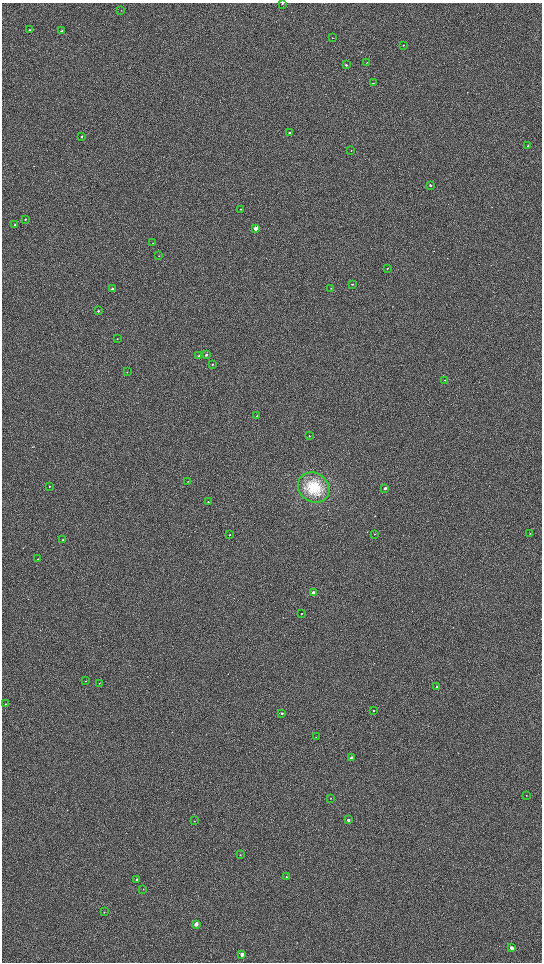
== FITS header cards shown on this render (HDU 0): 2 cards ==
NAXIS1  =                 1080 / length of data axis 1
NAXIS2  =                 1920 / length of data axis 2

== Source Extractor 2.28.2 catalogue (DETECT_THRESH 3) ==
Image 1080 x 1920 px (HDU 0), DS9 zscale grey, zoomed out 1/2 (1 PNG px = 2 x 2 image px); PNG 544 x 964 px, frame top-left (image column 1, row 1919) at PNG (2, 3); each listed source drawn as its Kron ellipse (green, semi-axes under 4 px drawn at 4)
Background 651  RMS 70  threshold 209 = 3 sigma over >= 5 px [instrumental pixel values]
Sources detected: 66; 1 cannot appear on this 1/2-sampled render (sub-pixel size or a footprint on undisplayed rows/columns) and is neither listed nor drawn; the other 65 listed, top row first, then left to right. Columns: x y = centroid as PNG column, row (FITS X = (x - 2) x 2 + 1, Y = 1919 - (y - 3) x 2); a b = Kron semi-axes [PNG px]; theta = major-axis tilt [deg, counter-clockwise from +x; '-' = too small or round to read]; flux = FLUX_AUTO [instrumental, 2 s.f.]
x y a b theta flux
282 3 2 2 - 8700
121 10 2 1 - 3300
29 30 3 2 - 12000
61 31 2 2 - 19000
332 38 2 2 - 4400
403 45 2 2 - 9100
367 62 2 1 - 3900
346 65 2 2 - 20000
373 83 2 1 - 3700
290 132 2 2 - 17000
81 136 2 2 - 15000
528 146 2 2 - 7200
351 150 2 2 - 5000
430 185 3 2 - 34000
241 209 2 2 - 7800
25 219 3 2 - 11000
15 225 2 2 - 13000
256 228 3 2 - 230000
153 243 2 2 - 4600
159 256 2 1 - 4200
387 268 2 2 - 8900
352 284 3 2 - 14000
331 288 3 2 - 8000
112 289 2 2 - 39000
98 311 2 2 - 14000
117 339 2 2 - 4900
206 355 2 2 - 33000
199 356 3 2 - 21000
213 364 2 2 - 9700
127 372 3 2 - 4600
444 380 2 2 - 6100
257 416 2 2 - 11000
309 436 2 2 - 9400
188 481 3 2 - 5700
50 486 2 2 - 10000
314 488 16 14 -37 580000
385 488 2 2 - 53000
208 502 2 2 - 6600
530 533 3 2 - 6200
374 534 2 2 - 4000
229 535 3 2 - 9600
63 540 2 2 - 9800
38 559 2 2 - 7300
314 593 3 2 - 220000
301 614 2 1 - 6300
86 681 2 2 - 6700
99 683 2 1 - 3200
437 687 2 2 - 26000
6 704 3 2 - 7600
373 711 3 2 - 11000
282 713 2 2 - 24000
316 737 2 1 - 3300
351 758 2 2 - 59000
526 795 2 1 - 3600
331 798 2 2 - 5900
348 820 2 2 - 48000
194 821 3 2 - 4300
240 855 3 2 - 5500
286 877 2 2 - 8900
137 879 3 2 - 23000
143 889 2 2 - 4500
104 912 3 2 - 6900
196 924 3 2 - 130000
512 948 3 2 - 55000
242 954 3 2 - 76000
At the frame edge (FLAGS 8, measured only in part): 1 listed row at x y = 282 3
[1 sub-pixel or undisplayed-footprint detection neither listed nor drawn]